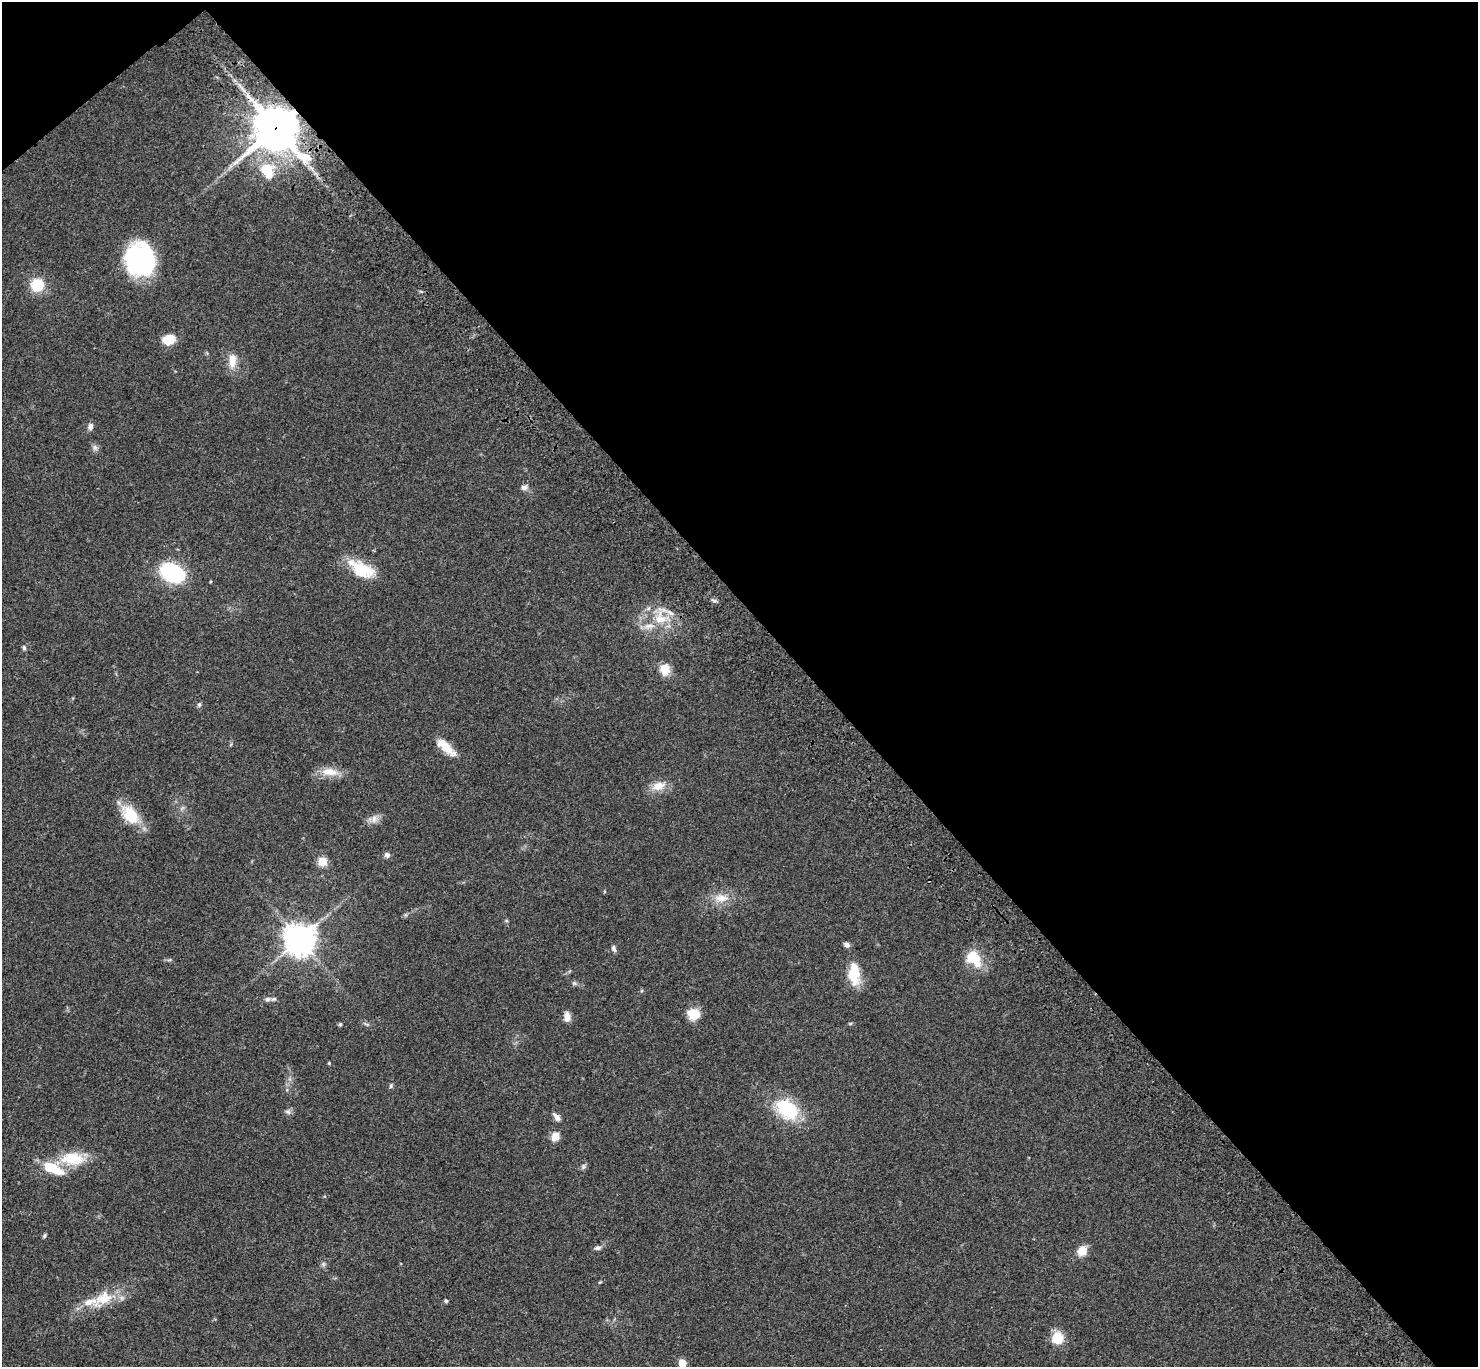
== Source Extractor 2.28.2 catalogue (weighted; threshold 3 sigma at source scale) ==
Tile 3 of 4 x 4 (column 3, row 1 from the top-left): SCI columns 3057-4532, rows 4481-5845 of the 6108 x 6089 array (HDU 1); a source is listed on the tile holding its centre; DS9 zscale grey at full resolution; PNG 1480 x 1369 px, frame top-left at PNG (2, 2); no overlay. Shown black and unused: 46% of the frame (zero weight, under 3 of 4 exposures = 6% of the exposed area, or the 3 px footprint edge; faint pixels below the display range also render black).
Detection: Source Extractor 2.28.2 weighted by HDU 2 'WHT'; one run over the whole footprint, this tile lists its part. Background 0.0458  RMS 0.0051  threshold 0.0231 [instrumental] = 3 sigma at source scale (4.5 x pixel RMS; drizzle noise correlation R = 1.50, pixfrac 1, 0.05/0.05 arcsec/px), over >= 5 px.
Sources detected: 57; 6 inside a brighter listed object's ellipse — not listed separately; the other 51 listed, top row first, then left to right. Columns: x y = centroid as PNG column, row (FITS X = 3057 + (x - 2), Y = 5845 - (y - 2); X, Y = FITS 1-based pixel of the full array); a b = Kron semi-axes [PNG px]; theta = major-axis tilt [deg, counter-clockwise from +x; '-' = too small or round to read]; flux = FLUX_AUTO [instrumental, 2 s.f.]
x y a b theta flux
276 128 15 14 - 1700
267 170 20 15 -64 14
140 260 29 26 -75 72
37 285 11 11 - 15
169 339 14 11 15 7.6
232 361 21 10 85 6
90 426 9 6 74 1.9
95 447 8 6 -69 1.5
524 487 9 7 1 1.9
363 570 31 18 -23 16
172 573 19 12 -24 58
714 600 8 4 -9 0.96
661 618 20 19 - 13
24 648 7 5 -75 0.94
665 669 10 9 - 8.5
199 704 6 5 - 0.86
446 747 26 9 -42 8.5
330 772 23 10 -5 7.1
658 786 20 11 17 5.7
130 815 26 17 -51 15
374 819 13 8 69 2.8
387 855 7 7 - 1.5
322 861 5 5 - 21
721 898 21 11 -2 6.8
300 939 9 9 - 810
847 945 8 6 -24 1.6
614 948 9 5 -70 1.3
974 958 22 15 -50 13
854 974 27 14 -86 13
574 983 6 5 - 0.9
268 999 7 6 - 1.3
694 1014 15 12 -16 7.9
567 1017 11 7 -82 3.4
340 1024 5 4 - 0.77
367 1024 9 3 -5 0.82
329 1063 4 4 - 0.49
391 1086 7 4 71 0.74
787 1109 29 20 -40 27
288 1112 9 5 -18 1.2
557 1117 11 6 -51 2.2
555 1136 9 8 - 4.7
73 1159 34 16 -1 15
44 1236 6 4 71 0.75
598 1248 9 6 12 1.5
1082 1251 10 9 - 6.7
323 1264 6 6 - 1
600 1282 5 3 - 0.45
104 1298 34 17 34 14
446 1301 4 4 - 0.76
1057 1338 12 11 - 9.6
682 1363 5 5 - 13
Overlapping masked pixels (flux is a lower limit): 1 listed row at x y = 276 128
Isophote crosses this tile's border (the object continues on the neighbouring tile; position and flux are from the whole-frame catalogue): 1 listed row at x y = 682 1363